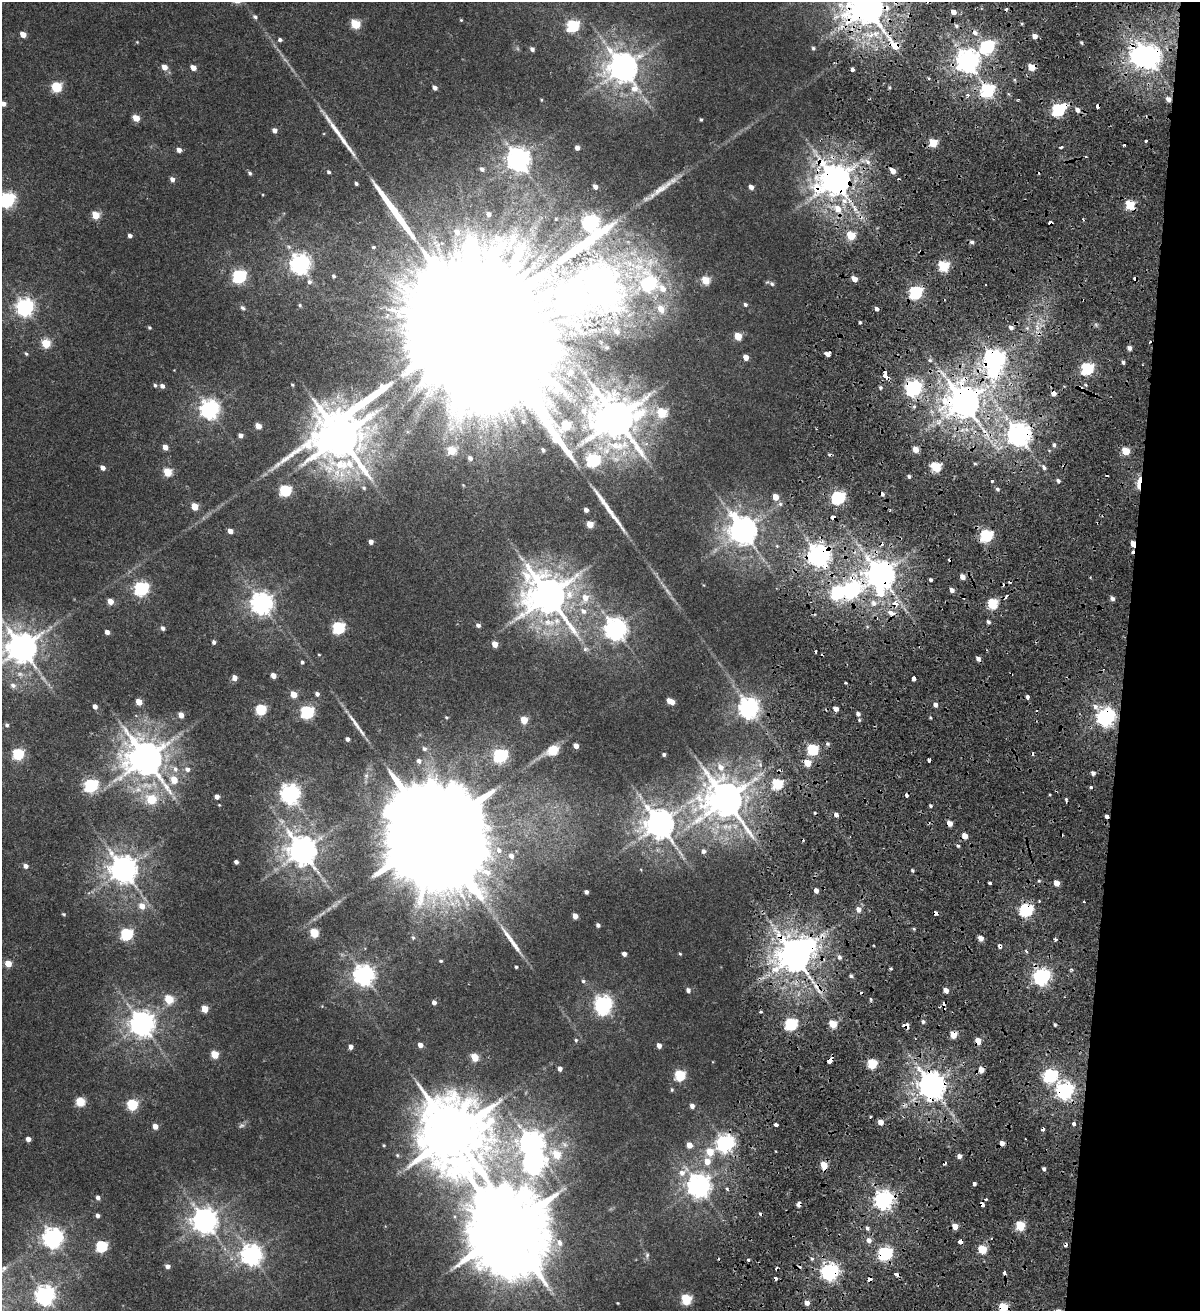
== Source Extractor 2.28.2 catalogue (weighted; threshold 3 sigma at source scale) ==
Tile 8 of 4 x 4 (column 4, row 2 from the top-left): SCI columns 3889-5086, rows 2633-3941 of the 5438 x 5254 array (HDU 1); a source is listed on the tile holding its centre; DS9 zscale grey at full resolution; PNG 1202 x 1313 px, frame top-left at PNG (2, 2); no overlay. Shown black and unused: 7% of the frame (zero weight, under 2 of 4 exposures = <1% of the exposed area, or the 3 px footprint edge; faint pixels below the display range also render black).
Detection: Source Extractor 2.28.2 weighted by HDU 2 'WHT'; one run over the whole footprint, this tile lists its part. Background 0.00679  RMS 0.0025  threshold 0.0113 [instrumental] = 3 sigma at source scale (4.5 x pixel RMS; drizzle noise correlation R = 1.50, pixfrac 1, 0.0396/0.0396 arcsec/px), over >= 5 px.
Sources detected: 424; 5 too faint to see at this stretch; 6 inside a brighter object's white glare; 42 cosmic-ray / hot-pixel residue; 10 long thin detections or spike segments (spike, bleed or trail) — not listed; the other 361 listed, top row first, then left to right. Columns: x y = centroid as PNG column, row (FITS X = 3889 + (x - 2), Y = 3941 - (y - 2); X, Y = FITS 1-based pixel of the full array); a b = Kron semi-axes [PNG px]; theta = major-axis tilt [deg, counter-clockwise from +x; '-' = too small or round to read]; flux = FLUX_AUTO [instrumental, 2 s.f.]
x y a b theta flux
867 8 11 10 - 680
953 12 4 4 - 1.8
255 17 7 5 -44 0.53
461 20 4 4 - 0.23
355 24 6 5 - 11
573 26 6 6 - 28
956 26 6 5 - 0.49
975 32 7 6 - 1.1
23 34 5 4 - 2.7
1035 36 5 5 - 1.4
280 40 5 4 - 0.59
137 42 4 3 - 0.18
1082 43 5 3 - 0.29
895 45 11 6 -43 4.8
987 47 7 6 - 47
813 48 4 4 - 0.35
532 49 4 4 - 0.75
1148 57 8 7 - 220
967 61 8 8 - 210
164 67 5 5 - 1.9
1031 67 5 5 - 4.2
193 68 5 4 - 1.9
622 68 10 9 - 410
852 69 4 3 - 2.1
56 87 6 5 - 16
435 88 5 4 - 1
987 90 6 6 - 34
967 94 4 3 - 0.94
1168 99 5 4 - 0.95
541 100 4 3 - 0.2
3 104 5 4 - 1.2
1097 106 4 4 - 2.3
1058 110 7 6 - 33
1077 110 7 5 -48 1.1
136 118 5 4 - 3.6
701 119 3 3 - 0.29
274 130 5 5 - 1.1
1145 140 3 3 - 1.3
933 143 5 5 - 7.7
1124 145 3 2 - 0.31
1061 147 3 3 - 0.43
577 148 4 4 - 1.1
179 150 5 4 - 1.2
1085 156 3 3 - 0.75
518 160 8 7 - 220
868 162 10 5 -49 1.1
482 169 5 5 - 0.69
892 171 5 4 - 2.1
329 172 4 4 - 0.44
250 173 5 4 - 0.42
172 179 5 4 - 1
834 180 11 10 - 530
356 183 4 3 - 0.52
595 187 5 4 - 1
751 187 5 4 - 1.2
7 200 6 6 - 56
1130 205 6 5 - 9.9
838 209 4 3 - 28
489 214 4 4 - 0.9
96 215 5 5 - 6.5
556 219 3 2 - 0.18
590 222 7 7 - 80
1050 223 4 3 - 2.7
457 232 8 7 - 1.8
851 235 5 5 - 8.4
130 236 4 4 - 0.84
972 242 5 4 - 0.58
374 247 6 4 -1 0.37
300 264 7 7 - 140
943 266 6 5 - 17
239 276 6 6 - 41
334 276 5 5 - 0.42
854 279 5 4 - 2.3
705 280 5 5 - 7.4
309 282 7 6 - 0.8
649 283 20 11 -59 46
772 284 8 5 -39 0.58
662 288 16 11 -45 3.5
915 293 6 6 - 36
745 305 5 4 - 0.44
25 307 7 7 - 96
243 308 8 5 -45 0.51
661 309 9 7 -58 3.3
876 309 5 4 - 0.67
860 322 3 3 - 0.37
472 323 95 31 -10 51000
1011 327 6 5 - 0.8
149 328 4 4 - 0.32
617 331 8 7 - 1
738 336 5 5 - 5.1
46 343 5 5 - 8
1129 348 5 4 - 0.96
26 354 5 4 - 0.32
828 354 5 4 - 2.7
746 357 5 4 - 1.8
930 360 6 5 - 0.41
994 360 7 7 - 170
1123 362 4 3 - 0.49
1087 369 6 6 - 31
174 370 2 2 - 0.12
886 375 7 4 -73 3
155 385 5 4 - 0.44
292 385 4 3 - 0.26
1086 385 4 3 - 0.24
162 386 5 5 - 0.86
880 388 5 5 - 0.4
913 388 7 7 - 73
963 402 10 9 - 560
210 409 7 7 - 120
584 410 10 9 - 1.5
662 413 6 5 - 12
616 418 14 14 - 870
258 426 5 4 - 2.8
241 435 4 4 - 1
1018 435 8 7 - 230
340 437 24 17 50 1100
1054 445 5 4 - 0.51
165 447 5 4 - 1.8
915 449 5 4 - 2.3
452 450 6 5 - 7.3
543 450 4 3 - 0.47
1125 451 5 5 - 5.9
470 458 6 5 - 0.72
593 460 7 7 - 36
975 464 5 3 - 0.27
935 467 6 5 - 14
103 468 5 4 - 1.2
1044 468 6 4 -52 1.1
168 472 5 5 - 7.7
909 476 4 3 - 0.39
992 481 3 3 - 0.4
1058 481 4 4 - 0.59
1139 482 17 4 81 2.9
364 488 6 6 - 0.47
997 489 5 4 - 0.46
285 491 6 6 - 23
775 497 5 4 - 3
838 497 6 6 - 39
780 504 6 5 - 0.42
195 507 5 4 - 4.5
586 510 4 4 - 0.95
833 517 4 4 - 2.1
590 524 5 4 - 4
742 530 9 8 - 370
230 531 4 4 - 1.8
986 536 6 6 - 28
371 542 4 4 - 1.1
1133 544 5 4 - 2.8
777 546 5 4 - 0.25
818 555 7 7 - 200
880 575 9 8 - 370
962 577 5 5 - 1.5
931 580 3 3 - 1.3
141 588 6 6 - 52
852 590 8 7 - 56
952 590 5 4 - 1.1
837 592 6 6 - 39
548 595 14 12 -40 780
585 598 11 9 88 2.9
1112 599 5 5 - 0.75
110 601 5 4 - 2.4
261 603 8 7 - 170
874 603 8 7 - 1.2
894 604 6 6 - 2.2
992 604 6 5 - 15
583 611 11 8 -36 1.8
891 613 5 3 - 3.9
988 622 5 4 - 0.56
478 625 5 4 - 0.74
163 628 5 4 - 0.69
338 628 6 6 - 29
615 629 8 7 - 180
107 632 4 4 - 1.1
214 642 5 4 - 0.54
495 644 5 4 - 2.4
22 648 9 9 - 430
585 649 9 7 6 0.78
319 655 3 3 - 0.19
302 662 5 4 - 0.43
273 675 4 4 - 1.9
234 678 5 4 - 1.8
913 678 4 4 - 2.3
846 683 3 3 - 0.26
13 685 7 6 - 0.83
294 694 5 4 - 3.5
317 694 4 4 - 0.76
670 701 7 4 -30 2.7
139 702 5 4 - 3.4
935 705 5 4 - 0.92
95 707 4 4 - 1
1095 707 8 7 - 1.2
748 708 7 7 - 150
836 709 4 4 - 1.5
261 710 5 5 - 18
307 712 6 6 - 39
858 714 5 5 - 0.7
181 715 5 4 - 2.1
446 717 5 5 - 0.27
1106 717 7 7 - 120
524 720 5 5 - 5.1
7 725 5 4 - 0.44
347 739 4 4 - 0.75
828 744 5 5 - 0.5
576 746 5 4 - 1.6
424 749 6 5 - 0.6
553 750 6 6 - 11
812 750 6 5 - 19
18 754 6 5 - 23
664 754 3 3 - 0.51
500 755 6 6 - 44
146 758 12 11 - 630
419 761 6 6 - 0.81
807 763 5 5 - 4.4
760 764 7 6 - 0.61
721 767 10 8 -53 2.1
175 769 10 8 -69 1.3
187 769 6 6 - 0.94
1093 773 4 4 - 0.77
174 780 6 6 - 3.6
777 784 6 5 - 19
91 785 6 6 - 44
1091 787 3 3 - 0.91
290 794 7 7 - 130
1049 795 3 3 - 0.71
217 796 4 4 - 1.3
151 799 7 6 - 8.5
726 800 13 12 - 710
219 805 3 3 - 0.15
930 806 3 3 - 0.36
836 815 5 4 - 0.97
1106 816 4 4 - 1.6
949 823 5 4 - 2.1
659 824 9 9 - 410
435 833 33 25 -18 11000
965 836 5 4 - 2.3
958 846 4 3 - 0.37
499 850 9 8 - 1.5
302 851 9 8 - 390
703 851 6 6 - 0.87
511 856 7 6 - 1.2
236 862 4 4 - 0.83
26 866 5 4 - 1.1
123 869 9 8 - 330
641 870 4 3 - 0.17
912 870 4 4 - 0.36
990 883 3 3 - 0.66
1057 883 5 4 - 2.2
816 890 4 4 - 1.4
586 892 4 4 - 0.74
1084 902 3 3 - 0.64
142 906 7 6 - 2.4
858 909 6 5 - 1.4
1026 910 6 6 - 38
64 914 5 3 - 0.28
575 916 5 4 - 1.8
598 925 4 4 - 0.63
314 933 5 5 - 9.2
126 934 6 6 - 28
413 937 6 4 -68 0.35
981 938 5 4 - 1.8
1055 939 4 3 - 0.54
1026 951 4 3 - 0.41
624 954 4 4 - 0.95
680 954 4 3 - 0.23
794 955 9 8 - 540
839 957 6 5 - 0.63
441 961 4 3 - 0.3
8 963 5 4 - 4
516 967 3 3 - 0.36
891 969 4 3 - 0.52
1071 969 5 3 - 0.29
364 975 7 7 - 150
851 976 5 4 - 0.43
1041 976 6 6 - 86
583 981 6 5 - 0.46
688 990 5 5 - 0.75
946 990 4 4 - 1.9
169 999 5 5 - 8.6
870 999 5 3 - 0.27
434 1002 5 4 - 1
603 1004 7 7 - 86
944 1004 9 4 89 0.89
322 1006 4 4 - 0.16
205 1009 5 4 - 4.5
761 1012 4 3 - 0.27
923 1022 5 4 - 0.51
142 1023 8 8 - 250
791 1024 6 6 - 28
833 1024 5 5 - 6.6
1055 1024 3 3 - 0.32
907 1026 5 5 - 1.9
953 1035 5 4 - 4.3
576 1040 6 5 - 0.32
978 1041 5 4 - 2.8
420 1045 5 4 - 1.6
659 1045 4 4 - 1.4
351 1047 4 4 - 1.1
215 1054 5 5 - 6.6
475 1057 5 4 - 5.9
829 1061 5 3 - 3.3
872 1064 5 5 - 12
560 1069 4 4 - 1.1
981 1070 5 5 - 1.9
680 1075 6 5 - 18
1050 1075 6 6 - 42
931 1086 8 8 - 340
672 1090 5 4 - 0.33
1065 1090 7 7 - 89
80 1102 5 5 - 10
132 1104 6 6 - 15
692 1106 5 4 - 1.2
880 1122 5 4 - 2.1
1073 1123 3 3 - 5.7
776 1124 4 3 - 2.2
155 1126 5 4 - 2.1
453 1134 20 19 - 2100
28 1139 4 4 - 1.4
531 1143 9 9 - 220
725 1143 7 7 - 92
564 1144 11 7 -39 1.2
384 1145 4 3 - 0.23
689 1145 5 5 - 2.2
710 1152 6 6 - 5
556 1154 8 6 -37 6.5
959 1156 4 4 - 0.99
707 1161 7 6 - 2.6
533 1164 9 8 - 130
824 1165 5 4 - 5.1
1044 1169 4 3 - 0.52
682 1173 9 8 - 1.7
974 1183 4 3 - 0.98
698 1186 8 7 - 200
727 1189 4 3 - 0.36
98 1198 5 4 - 0.84
884 1199 7 7 - 120
982 1204 4 3 - 1.8
98 1215 4 4 - 0.75
205 1221 8 8 - 250
955 1226 5 4 - 2.7
1020 1226 5 5 - 12
867 1228 5 4 - 0.58
507 1230 25 21 -61 3500
53 1238 7 7 - 140
869 1240 6 5 - 1.3
960 1241 4 4 - 2.9
560 1243 9 8 - 1.5
101 1246 6 5 - 24
982 1249 5 5 - 8.4
251 1254 7 7 - 150
885 1254 6 6 - 49
647 1255 8 5 88 0.55
748 1259 3 3 - 1.3
812 1259 5 4 - 0.38
167 1266 5 4 - 1
830 1271 6 6 - 100
897 1274 5 3 - 1.9
45 1295 7 7 - 130
686 1299 6 5 - 15
618 1303 3 2 - 0.18
807 1303 5 4 - 1.5
1003 1307 5 5 - 11
Overlapping masked pixels (flux is a lower limit): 46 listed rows (the first 20) at x y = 867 8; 895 45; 1148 57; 1031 67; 987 90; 1168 99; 1097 106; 1058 110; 834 180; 1050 223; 994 360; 886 375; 913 388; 963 402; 1018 435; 1139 482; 833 517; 1133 544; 818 555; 880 575
Isophote crosses this tile's border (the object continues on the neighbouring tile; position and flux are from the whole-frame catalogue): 5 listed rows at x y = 867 8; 3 104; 7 200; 22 648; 1003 1307